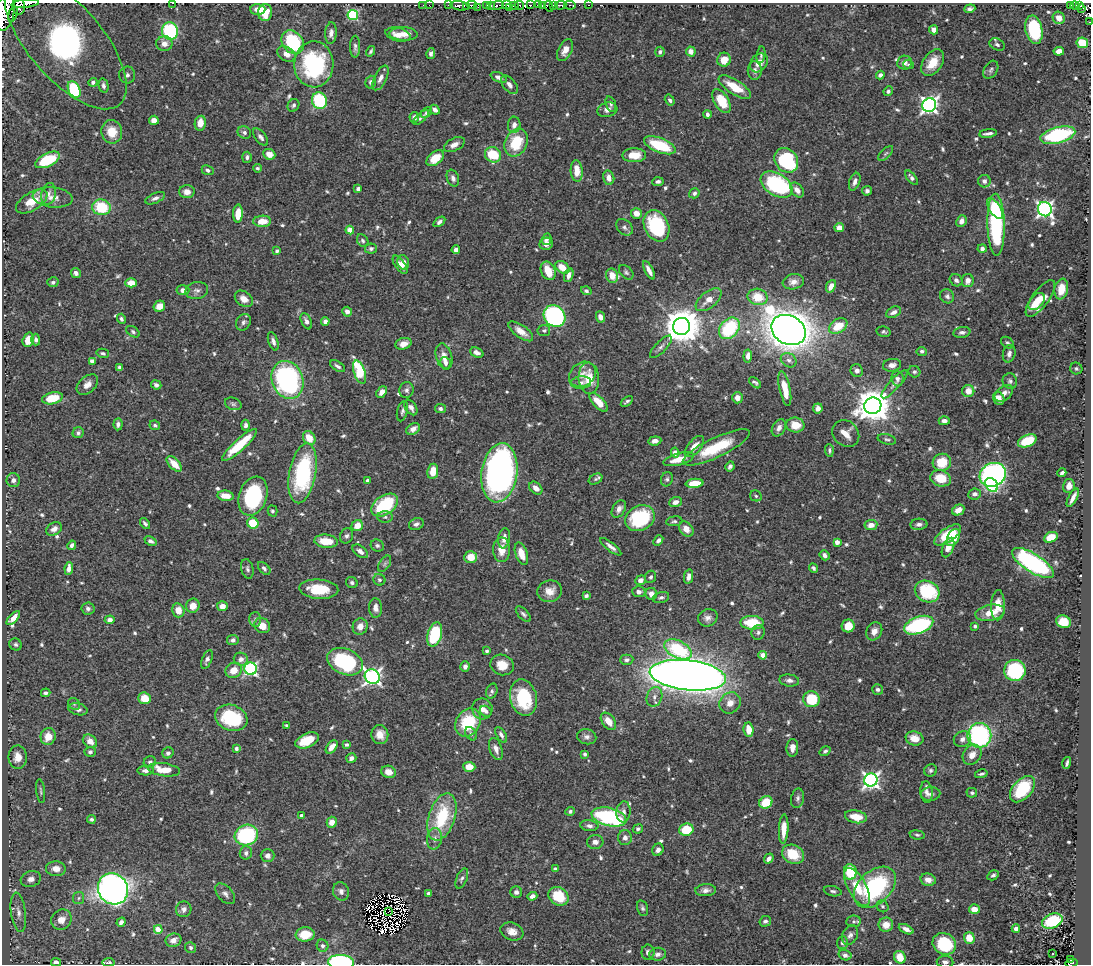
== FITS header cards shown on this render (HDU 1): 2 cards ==
NAXIS1  =                 1089
NAXIS2  =                  962

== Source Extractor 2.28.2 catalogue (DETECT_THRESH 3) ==
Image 1089 x 962 px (HDU 1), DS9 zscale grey, 1 PNG px = 1 image px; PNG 1093 x 966 px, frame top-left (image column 1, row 962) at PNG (2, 3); each listed source drawn as its Kron ellipse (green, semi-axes under 4 px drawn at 4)
Background 0.487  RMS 0.015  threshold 0.0446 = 3 sigma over >= 5 px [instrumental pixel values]
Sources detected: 717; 9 with non-positive FLUX_AUTO (blend fragments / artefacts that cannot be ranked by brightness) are neither listed nor drawn; of the other 708, the 500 brightest by FLUX_AUTO listed and drawn (208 fainter detections omitted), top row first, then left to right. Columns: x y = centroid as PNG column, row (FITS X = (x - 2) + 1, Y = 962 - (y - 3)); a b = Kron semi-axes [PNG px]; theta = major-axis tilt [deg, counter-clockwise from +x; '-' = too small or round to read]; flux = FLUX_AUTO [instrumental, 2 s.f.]
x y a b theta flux
172 3 3 2 - 5.2
25 4 14 3 6 350
423 5 2 2 - 2.6
429 5 2 2 - 7.5
448 5 3 2 - 7.5
472 5 5 2 - 18
497 5 7 3 12 120
507 5 4 3 - 71
515 5 4 3 - 65
519 5 5 3 - 40
530 5 3 2 - 21
538 5 3 2 - 7.4
554 5 3 3 - 20
561 5 5 3 - 88
570 5 6 3 -9 31
589 5 3 2 - 9.5
1075 5 5 3 - 84
1080 5 4 3 - 31
459 6 9 4 -9 95
467 6 2 2 - 14
486 6 4 3 - 40
491 6 3 2 - 45
543 6 3 2 - 27
549 6 6 3 -64 66
1071 6 4 3 - 59
19 7 8 6 -86 310
478 7 2 2 - 6.2
509 8 3 3 - 35
1081 8 3 3 - 23
258 9 7 5 0 7.5
970 9 6 3 20 2.6
5 12 19 9 79 1500
265 12 8 7 - 18
13 14 8 3 73 71
353 15 5 5 - 96
1059 18 6 6 - 8.6
1089 22 3 2 - 4.8
934 30 5 4 - 4.9
1034 30 14 8 -79 76
170 31 8 8 - 98
331 33 11 6 86 5.2
403 34 14 6 -2 11
398 35 13 6 -12 8.7
65 42 83 37 -49 280
293 42 13 10 -51 74
1082 43 6 5 - 29
164 44 8 7 - 7.3
997 44 8 5 -28 2.7
355 47 11 5 89 3.3
565 50 12 6 64 7.9
371 51 5 3 - 2
691 51 5 4 - 6.4
1059 51 5 4 - 7.5
660 52 5 4 - 2.4
286 54 10 7 -32 7.8
431 54 5 4 - 2.9
761 55 8 4 81 2.2
724 60 7 6 - 14
904 62 7 7 - 5.4
759 63 10 8 51 9.6
933 63 15 9 56 20
314 64 23 19 88 120
909 65 5 4 - 2
755 70 9 7 90 4
991 70 10 6 58 2.9
127 75 8 8 - 5.1
880 75 4 4 - 3.5
499 77 8 4 -25 4.3
380 78 13 6 64 5.6
93 82 4 4 - 2.1
371 82 6 5 - 3.8
509 85 11 6 -50 4.7
103 86 7 4 -78 3.3
735 87 18 7 -32 23
74 89 9 5 -64 53
888 91 5 4 - 2.3
319 100 8 7 - 67
670 100 6 4 -56 2.6
722 101 13 7 -58 29
611 104 8 5 -71 2
293 105 6 5 - 2.8
929 105 7 6 - 370
435 110 5 4 - 4.7
607 110 10 7 14 5
426 113 6 4 43 2.3
707 114 4 3 - 2.8
414 117 5 4 - 3.5
421 117 10 3 43 2.2
154 120 5 4 - 8.1
200 123 7 5 80 12
514 125 8 6 84 5.3
112 132 12 10 -79 18
244 133 7 6 - 3.3
988 133 9 3 7 3.7
1058 135 18 8 15 110
260 137 10 5 -51 3.7
516 143 14 11 65 39
454 145 11 6 26 6.8
660 145 17 7 -21 48
886 153 9 4 45 2
269 154 6 5 - 9.6
493 155 8 7 - 42
634 155 12 7 0 17
247 157 5 5 - 2.9
435 158 10 6 38 19
48 160 13 6 25 48
786 160 13 11 -47 88
257 168 4 4 - 1.9
208 170 6 4 -24 3
577 171 11 6 -87 15
453 178 9 6 -70 3.6
609 178 7 5 -77 7.5
911 178 8 4 -51 3.1
984 181 6 6 - 3.5
658 182 5 4 - 2.9
855 182 9 5 71 5
776 185 17 11 -32 130
358 189 4 4 - 2.9
797 190 8 5 -51 7.1
867 191 5 4 - 2.9
187 192 8 6 -2 7.2
694 193 5 4 - 2.5
48 194 11 7 76 4.3
53 197 20 10 -6 12
155 198 10 5 24 3.5
32 201 18 9 32 19
101 207 9 8 - 43
995 209 12 5 -56 18
1045 209 7 6 - 360
636 213 5 5 - 10
238 214 9 5 88 15
262 221 9 5 1 15
961 221 6 5 - 6.2
439 222 7 4 36 3
996 225 31 8 -89 140
656 226 16 12 -63 77
624 227 9 7 -46 3.5
839 228 5 4 - 10
350 230 4 4 - 17
547 239 6 4 74 2.9
363 241 7 5 -57 2.3
546 244 6 6 - 6.3
371 249 6 5 - 3.2
982 249 4 4 - 3.3
456 250 4 4 - 4.2
277 251 4 3 - 2.8
403 262 7 5 -74 8.2
400 265 10 5 -55 7.5
562 267 8 5 -37 12
649 270 10 4 -63 7.1
548 271 9 7 -62 17
626 272 8 5 -46 2.4
76 273 5 4 - 3.4
569 275 7 4 70 5.7
612 276 7 6 - 14
956 280 7 5 -37 2.9
968 281 6 6 - 7.2
53 282 6 5 - 2.4
793 282 11 7 10 5.9
131 283 5 4 - 14
831 286 6 4 66 6.8
1061 289 10 6 80 15
183 290 6 5 - 6
197 291 11 8 13 4.6
586 291 5 4 - 2.3
947 296 7 6 - 3
758 297 10 8 -12 21
1040 298 22 8 53 22
244 299 10 7 -37 8.5
709 300 15 8 39 11
1036 302 10 6 47 9.1
159 306 6 5 - 9.7
347 312 5 4 - 4
894 312 8 5 26 4.8
554 316 11 10 - 210
601 317 6 4 -64 5.2
121 319 5 4 - 2.5
306 321 9 5 -66 4
325 321 4 4 - 4.5
243 322 8 7 - 3.2
682 326 8 8 - 2700
838 326 10 7 33 23
729 328 12 9 49 71
789 330 18 14 -29 1700
521 331 14 6 -35 9.5
544 331 6 5 - 2.2
133 332 7 5 -35 2.1
884 332 7 5 -11 2.1
962 332 8 5 10 3.3
28 340 7 5 72 12
36 340 6 4 -88 3.2
273 341 9 5 -71 3.8
1007 343 7 5 -36 2.3
403 344 8 5 17 8.1
661 347 14 5 46 4.5
922 351 5 4 - 2.6
103 353 6 4 -14 2.4
477 353 7 4 -23 4.1
1009 354 9 6 76 4.4
444 356 13 8 -75 8.7
748 356 6 4 84 5.5
789 360 8 6 -33 4
92 361 4 4 - 5.7
446 363 6 5 - 3.7
892 365 9 6 9 5.7
338 366 8 4 -33 2.8
120 367 4 4 - 3.1
1076 368 6 5 - 2.4
857 371 6 6 - 4.3
360 372 12 5 -72 64
914 372 6 5 - 2.4
582 374 14 11 37 9.9
589 378 15 10 -85 22
897 379 7 6 - 3.7
288 380 19 15 -68 220
1010 381 8 7 - 2.8
581 383 10 6 6 4.4
755 383 7 3 -42 2.3
894 384 18 5 47 4.9
87 385 12 8 42 7.8
156 385 5 4 - 2.7
785 389 18 5 -78 18
406 390 8 7 - 3.7
968 391 6 6 - 11
382 392 6 4 51 5
1004 393 10 6 38 6.2
52 398 10 6 13 29
737 398 5 5 - 7.6
999 398 7 5 -62 5.8
627 401 7 3 37 2.1
599 402 12 5 -46 18
233 404 8 6 -21 2.4
873 406 8 8 - 2300
411 407 8 5 -57 4.8
818 408 5 4 - 5.2
440 409 5 4 - 2.6
402 411 10 5 76 2.8
944 421 5 4 - 4.7
118 424 6 4 85 3
155 425 5 4 - 2
245 425 5 4 - 2.9
795 425 9 7 -7 17
779 428 9 6 62 4.8
413 429 7 5 31 6.3
78 433 6 5 - 2.6
846 433 14 12 -43 13
309 438 7 5 -53 16
887 439 9 5 -15 2.4
655 441 6 4 6 5
1027 441 10 6 23 39
239 445 23 5 42 41
694 447 13 6 50 10
716 447 37 10 25 43
829 450 6 4 -86 2
675 452 5 4 - 5.1
679 459 16 6 16 15
942 462 9 8 - 25
174 464 9 5 -46 15
730 466 5 4 - 2.8
433 471 8 5 82 14
303 473 30 13 79 110
499 473 30 18 82 420
1062 473 4 3 - 2.7
993 475 13 11 27 400
941 478 10 8 -16 22
596 479 7 5 27 2
667 479 7 6 - 2.4
13 480 7 6 - 3.7
367 480 3 3 - 2.5
695 483 9 4 5 21
992 485 7 5 -56 100
1069 486 7 6 - 7
536 488 7 5 -44 7.1
975 494 6 5 - 4.1
226 496 8 5 -7 12
253 496 20 13 71 98
756 496 6 5 - 2
1073 498 10 3 63 5.7
675 502 6 5 - 5.4
385 505 15 9 34 64
619 509 9 6 58 5.7
958 510 6 5 - 8.7
272 511 5 5 - 2.2
385 517 8 5 1 2.4
640 518 15 12 29 77
674 521 8 5 6 2.5
253 523 6 5 - 33
145 524 6 4 -53 2.5
416 524 7 6 - 3.5
919 524 8 5 3 3.8
871 525 6 5 - 8.1
357 526 6 5 - 12
54 529 8 6 34 5.4
686 529 8 6 -50 9
948 535 15 7 34 27
347 536 8 6 67 2.9
1051 537 7 5 25 22
504 538 10 6 81 7.2
953 538 9 6 62 15
658 540 6 4 49 3.1
151 541 6 4 -23 3.4
326 541 12 6 -5 18
837 542 4 4 - 7.9
72 545 5 4 - 3.1
377 546 7 5 -28 2.4
611 547 13 4 -38 4.9
948 548 10 5 68 9
502 550 12 8 -89 13
360 551 9 5 -37 5.5
521 554 12 6 -71 14
824 555 5 4 - 3.9
471 557 6 6 - 16
1033 563 24 9 -32 200
385 564 9 5 57 2.5
69 568 6 4 83 5.5
264 568 7 5 -46 2.6
813 568 5 4 - 2.2
247 569 10 6 -77 2.9
689 576 7 4 79 5.2
651 577 6 5 - 2.3
379 580 6 5 - 2
640 580 5 4 - 5.3
352 583 6 5 - 2.4
319 589 19 9 -4 32
550 591 12 10 15 11
927 591 12 10 -25 66
639 592 6 5 - 3.8
651 594 6 6 - 6.7
586 596 4 4 - 2.5
661 597 8 5 16 2.9
998 605 15 7 89 13
193 606 7 6 - 11
222 606 5 5 - 8
375 608 10 6 -87 6
88 609 6 6 - 3
178 610 7 6 - 12
990 613 15 8 11 16
523 614 9 5 -46 2.8
13 618 9 4 46 7.3
708 618 10 8 24 5.3
255 619 7 6 - 2.8
110 620 5 4 - 4.2
1063 622 7 6 - 23
752 623 11 7 -1 40
919 625 15 8 20 130
262 626 8 7 - 12
848 626 6 6 - 18
975 626 3 3 - 1.9
360 627 8 7 - 7.5
874 631 9 7 60 7.6
758 632 7 6 - 3.2
435 635 12 7 74 79
233 640 6 5 - 3.3
16 644 6 5 - 2.2
678 649 15 8 -25 61
487 651 4 3 - 2.4
763 655 4 4 - 16
241 659 7 6 - 4.7
207 660 10 5 69 3.7
627 660 7 5 2 3.3
345 662 19 13 -22 95
502 665 12 10 -18 16
465 666 5 4 - 4.1
251 669 6 6 - 190
234 670 8 7 - 12
1015 670 11 10 - 85
688 675 38 15 -6 2100
372 677 8 7 - 360
789 680 10 6 -7 4.3
878 690 5 5 - 2.5
492 691 8 5 72 2.5
46 693 5 4 - 2.5
654 697 10 7 71 5.9
145 698 6 5 - 17
523 698 18 13 -76 59
811 699 8 8 - 46
730 703 11 10 - 9.5
74 704 6 5 - 1.9
78 709 10 6 -15 3.9
482 709 10 10 - 7.8
486 711 6 5 - 2.9
231 718 16 12 -19 62
608 721 9 6 -53 12
468 722 15 12 58 50
287 725 4 3 - 2.1
749 730 7 5 -85 14
380 734 9 8 - 9.8
471 734 7 5 -54 2.8
501 735 9 4 -60 3.5
979 735 12 12 - 150
48 736 8 7 - 14
587 737 10 7 -14 4.3
914 738 9 7 -17 13
962 739 9 7 30 5.1
307 740 12 7 23 26
90 741 8 6 -41 8.8
347 745 4 4 - 2.2
332 747 7 5 53 7.4
792 748 9 6 87 6.6
236 749 4 4 - 2.5
496 749 11 6 -70 6.6
825 751 6 4 34 2.1
90 752 5 5 - 2.3
168 753 6 5 - 2.6
585 754 4 3 - 2.2
972 755 11 8 54 9.4
18 757 11 9 88 11
351 758 5 4 - 3.7
150 762 6 5 - 2.7
1067 763 6 3 73 2.2
469 767 6 5 - 14
146 770 8 5 3 4.5
164 770 16 6 -8 22
930 770 6 6 - 2.5
388 772 7 6 - 9.3
981 774 6 3 13 2.1
871 780 7 6 - 350
1022 789 15 9 48 49
41 791 12 4 -84 2.2
926 792 11 6 -84 4.8
972 793 5 5 - 2.2
931 794 9 7 5 4.2
798 798 10 6 79 3.2
766 802 7 6 - 28
570 811 5 4 - 2.2
623 812 10 7 84 5.1
302 815 3 3 - 3.7
442 817 24 13 71 60
609 817 18 9 -14 120
856 817 11 6 -10 18
91 819 4 4 - 2.1
332 822 5 5 - 9.4
589 826 9 5 -6 4
638 829 5 4 - 2.3
784 829 14 4 87 12
686 830 7 6 - 33
246 835 12 10 20 100
917 835 7 4 -7 2
625 838 7 7 - 4.6
435 839 11 7 80 5.9
595 842 8 7 - 5.1
658 850 6 5 - 3.9
246 853 6 6 - 3.3
793 854 11 9 -29 26
268 856 7 6 - 6
769 859 5 4 - 4
56 869 10 7 -5 8.8
555 869 4 4 - 2.8
850 872 8 6 -82 37
993 875 6 4 30 2.4
462 878 11 5 68 3
31 879 10 8 18 5.8
928 880 8 6 -14 8.8
857 887 21 9 -61 23
875 887 24 16 44 110
113 889 16 14 -56 610
706 890 10 6 3 4.9
341 891 9 8 - 4.5
833 891 9 5 -13 2.5
516 892 6 5 - 2.9
429 893 4 3 - 2.7
225 894 12 7 -49 4.4
532 896 5 4 - 4.5
558 896 10 8 -36 35
79 898 6 5 - 2.2
882 906 6 5 - 2.2
642 908 8 5 -74 2.3
184 909 8 7 - 4.7
974 909 5 5 - 11
389 911 3 2 - 1.9
18 912 20 7 -82 8.2
61 920 11 9 47 9.7
765 921 6 5 - 2.8
853 921 7 6 - 2.3
1052 921 11 7 22 60
121 922 5 4 - 3.7
886 925 7 7 - 12
158 929 4 4 - 21
906 929 8 4 -25 6.1
1016 929 4 4 - 4.6
512 931 12 8 -20 8.5
305 934 9 7 7 19
850 935 10 7 64 4.5
969 938 6 5 - 17
173 940 8 6 21 7.2
842 943 6 5 - 2.3
944 944 12 10 -30 61
323 946 6 5 - 2.6
191 948 5 5 - 2.5
648 952 7 6 - 4.1
658 954 8 6 6 4.9
1052 954 3 2 - 2
845 955 6 5 - 4.5
900 957 6 5 - 17
1070 960 3 3 - 11
56 962 5 3 - 4
108 962 6 3 4 1.9
341 962 13 7 -2 150
945 962 8 6 -1 3.3
1071 963 6 3 11 30
At the frame edge (FLAGS 8, measured only in part): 8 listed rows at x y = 172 3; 25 4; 5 12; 1089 22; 56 962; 341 962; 945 962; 1071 963
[208 fainter detections neither listed nor drawn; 9 non-positive-flux detections neither listed nor drawn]